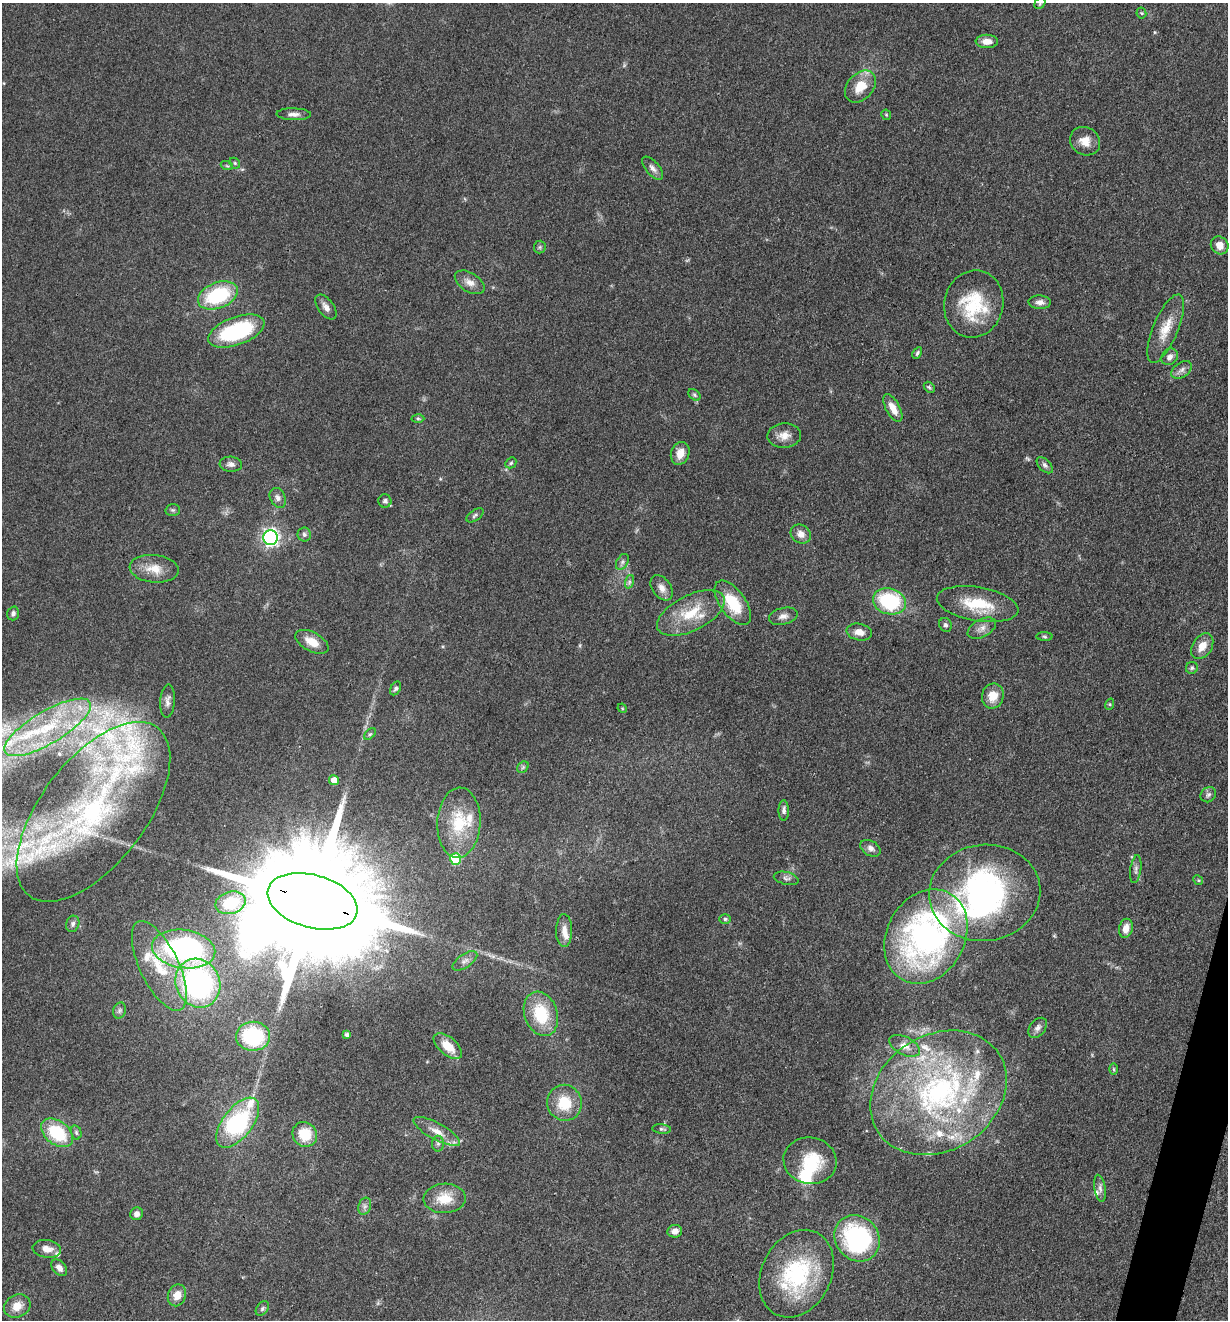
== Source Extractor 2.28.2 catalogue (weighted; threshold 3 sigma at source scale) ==
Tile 6 of 4 x 4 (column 2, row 2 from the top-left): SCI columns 1485-2710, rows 2638-3955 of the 5294 x 5274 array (HDU 1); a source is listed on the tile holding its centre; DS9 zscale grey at full resolution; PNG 1230 x 1322 px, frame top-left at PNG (2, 3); each listed source drawn as its Kron ellipse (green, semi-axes under 4 px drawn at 4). Shown black and unused: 1% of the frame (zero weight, under 3 of 4 exposures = <1% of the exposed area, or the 3 px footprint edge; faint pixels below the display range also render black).
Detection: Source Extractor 2.28.2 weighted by HDU 2 'WHT'; one run over the whole footprint, this tile lists its part. Background 0.0742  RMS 0.0056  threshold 0.025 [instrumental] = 3 sigma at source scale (4.5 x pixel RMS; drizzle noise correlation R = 1.50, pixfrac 1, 0.05/0.05 arcsec/px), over >= 5 px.
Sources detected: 137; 2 inside a brighter object's white glare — neither listed nor drawn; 20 inside a brighter listed object's ellipse — not listed separately; the other 115 listed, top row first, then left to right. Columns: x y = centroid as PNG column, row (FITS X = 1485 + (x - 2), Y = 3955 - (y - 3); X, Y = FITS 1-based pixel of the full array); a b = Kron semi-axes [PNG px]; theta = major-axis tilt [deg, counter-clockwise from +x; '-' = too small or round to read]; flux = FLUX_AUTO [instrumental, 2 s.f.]
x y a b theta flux
1040 3 6 4 47 0.88
1141 13 5 5 - 0.76
987 41 11 6 1 4.8
860 86 18 13 47 12
294 114 17 6 -2 2.9
886 115 5 5 - 0.73
1085 141 15 13 -33 6.5
235 163 6 4 -47 0.86
227 166 6 3 -19 0.72
653 168 14 6 -49 2.8
1220 245 9 8 - 5
540 247 6 6 - 1
470 282 16 9 -32 4.6
218 295 21 13 21 43
1040 302 11 7 -3 3
974 304 34 29 75 32
326 307 14 7 -53 3.3
1166 329 37 12 67 12
236 331 29 14 20 52
917 353 6 4 62 1
1170 357 9 7 47 2.7
1182 370 11 7 36 2.7
929 387 6 4 -44 0.99
694 395 7 5 -41 1.1
893 408 15 7 -62 5.8
418 418 6 4 -1 0.83
784 435 17 12 2 5.7
680 453 11 9 70 6.2
511 463 6 5 - 0.92
231 464 11 7 -5 2.5
1045 465 10 5 -45 1.7
278 498 10 7 -64 2.5
385 501 7 6 - 1.6
173 510 7 6 - 1.1
475 515 10 5 36 1.3
304 534 7 6 - 1.6
801 534 11 9 -32 4.2
270 538 7 7 - 170
622 562 8 5 61 1.7
154 569 24 14 -6 9.5
629 582 7 4 72 1.2
662 588 14 9 -54 4.1
889 601 17 13 -17 45
733 603 25 13 -54 21
978 604 41 17 -9 23
13 613 7 6 - 1.9
691 613 37 18 26 21
783 616 14 8 14 3.3
945 625 7 6 - 1.5
982 628 15 8 28 4
859 632 13 8 -10 5
1044 637 8 4 -1 0.87
312 642 18 9 -28 8.4
1202 646 14 9 57 6.9
1192 668 6 6 - 1.1
396 688 7 5 58 1.2
993 696 13 11 76 8.5
167 701 17 7 85 2.9
1110 704 6 4 72 0.69
622 708 5 4 - 0.54
48 727 49 16 31 39
370 734 7 4 44 0.9
523 767 6 5 - 0.99
334 780 5 5 - 6.4
1208 795 8 7 - 1.7
784 810 10 5 -90 1.8
93 812 106 52 52 170
459 823 35 21 87 27
870 848 11 7 -30 2.6
455 859 6 5 - 30
1136 869 14 5 82 2.1
786 878 13 6 -13 2.2
1198 880 5 4 - 0.7
985 893 56 48 7 160
312 901 46 26 -16 32000
230 903 15 11 15 23
725 919 6 5 - 1.1
73 924 8 6 74 1.9
1126 928 10 7 78 5.3
564 931 16 8 89 4.4
926 936 49 39 61 180
184 949 32 19 -8 110
465 961 14 6 34 2.7
159 966 49 19 -64 27
198 983 25 22 -65 130
119 1010 8 6 72 1.5
541 1014 23 16 -71 25
1038 1028 11 7 51 2.6
347 1035 3 3 - 1.3
253 1036 17 14 -2 46
448 1046 17 9 -41 10
904 1046 17 9 -27 5
1113 1069 6 4 -89 0.82
938 1093 72 58 33 150
564 1103 18 17 - 16
238 1123 29 15 52 69
662 1129 9 4 -6 1.2
437 1131 26 8 -28 7.2
76 1132 7 5 -74 1.2
57 1133 18 11 -37 29
305 1134 13 12 - 16
438 1144 8 6 -89 1.4
810 1161 26 23 -10 22
1100 1188 13 5 -80 2.3
445 1198 21 15 2 12
365 1206 9 6 72 1.9
137 1214 6 6 - 2.6
675 1231 7 6 - 2.7
857 1238 24 21 -50 78
47 1249 14 9 -8 4.9
59 1268 9 6 -48 3.1
796 1274 46 35 63 61
177 1295 11 9 68 6.3
17 1306 14 11 26 7.2
262 1308 8 5 52 1.3
Overlapping masked pixels (flux is a lower limit): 1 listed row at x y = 312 901
Isophote crosses this tile's border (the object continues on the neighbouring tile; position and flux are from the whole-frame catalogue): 1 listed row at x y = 1040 3